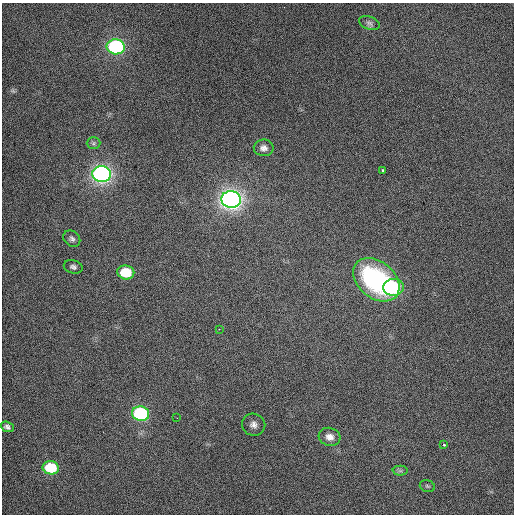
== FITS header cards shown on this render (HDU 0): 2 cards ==
NAXIS1  =                  512 / Axis length
NAXIS2  =                  512 / Axis length

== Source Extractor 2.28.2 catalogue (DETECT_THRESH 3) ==
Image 512 x 512 px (HDU 0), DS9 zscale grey, 1 PNG px = 1 image px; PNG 516 x 516 px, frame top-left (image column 1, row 512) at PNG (2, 3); each listed source drawn as its Kron ellipse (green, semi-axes under 4 px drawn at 4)
Background 452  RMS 2.3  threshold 6.75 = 3 sigma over >= 5 px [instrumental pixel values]
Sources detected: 22; all 22 listed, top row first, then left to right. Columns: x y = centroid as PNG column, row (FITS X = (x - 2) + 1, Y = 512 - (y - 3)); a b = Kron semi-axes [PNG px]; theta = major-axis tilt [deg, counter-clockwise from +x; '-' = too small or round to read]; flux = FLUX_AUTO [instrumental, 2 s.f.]
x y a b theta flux
369 23 11 6 -19 480
116 47 9 7 -5 29000
93 143 7 6 - 300
264 148 10 8 0 710
383 170 3 3 - 230
102 174 9 8 - 78000
231 199 10 8 -7 110000
72 239 9 7 -43 510
73 267 9 6 -14 460
126 272 8 7 - 6800
376 280 26 18 -39 16000
393 287 10 8 5 16000
219 329 2 2 - 82
141 414 8 7 - 28000
177 418 2 2 - 110
254 425 12 11 - 1000
7 427 7 5 -23 420
330 437 11 9 -15 950
444 445 3 3 - 220
51 468 8 6 -12 9700
400 471 7 5 -1 320
427 486 8 5 -17 320